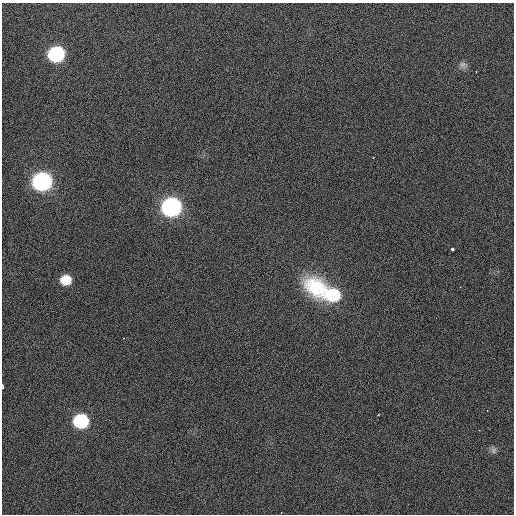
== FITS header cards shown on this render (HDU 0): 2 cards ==
NAXIS1  =                  512 / Axis length
NAXIS2  =                  512 / Axis length

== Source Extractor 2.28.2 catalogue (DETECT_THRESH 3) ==
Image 512 x 512 px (HDU 0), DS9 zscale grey, 1 PNG px = 1 image px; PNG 516 x 516 px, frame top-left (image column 1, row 512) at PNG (2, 3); no overlay
Background 418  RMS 1.9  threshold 5.58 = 3 sigma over >= 5 px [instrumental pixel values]
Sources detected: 15; all 15 listed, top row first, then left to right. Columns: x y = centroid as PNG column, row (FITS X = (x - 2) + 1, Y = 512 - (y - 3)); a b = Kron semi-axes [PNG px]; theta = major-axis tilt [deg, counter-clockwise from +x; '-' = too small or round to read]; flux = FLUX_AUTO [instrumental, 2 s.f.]
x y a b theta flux
56 54 11 10 - 11000
463 65 12 9 -14 610
373 157 3 3 - 110
42 182 12 11 - 26000
171 207 12 11 - 28000
452 249 3 3 - 760
66 280 10 9 - 2000
460 287 2 2 - 53
317 288 34 24 -34 7800
333 295 18 14 2 5500
3 386 4 2 - 320
378 415 3 2 - 67
81 421 11 10 - 8800
479 430 3 2 - 99
493 450 9 6 77 330
At the frame edge (FLAGS 8, measured only in part): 1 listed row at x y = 3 386